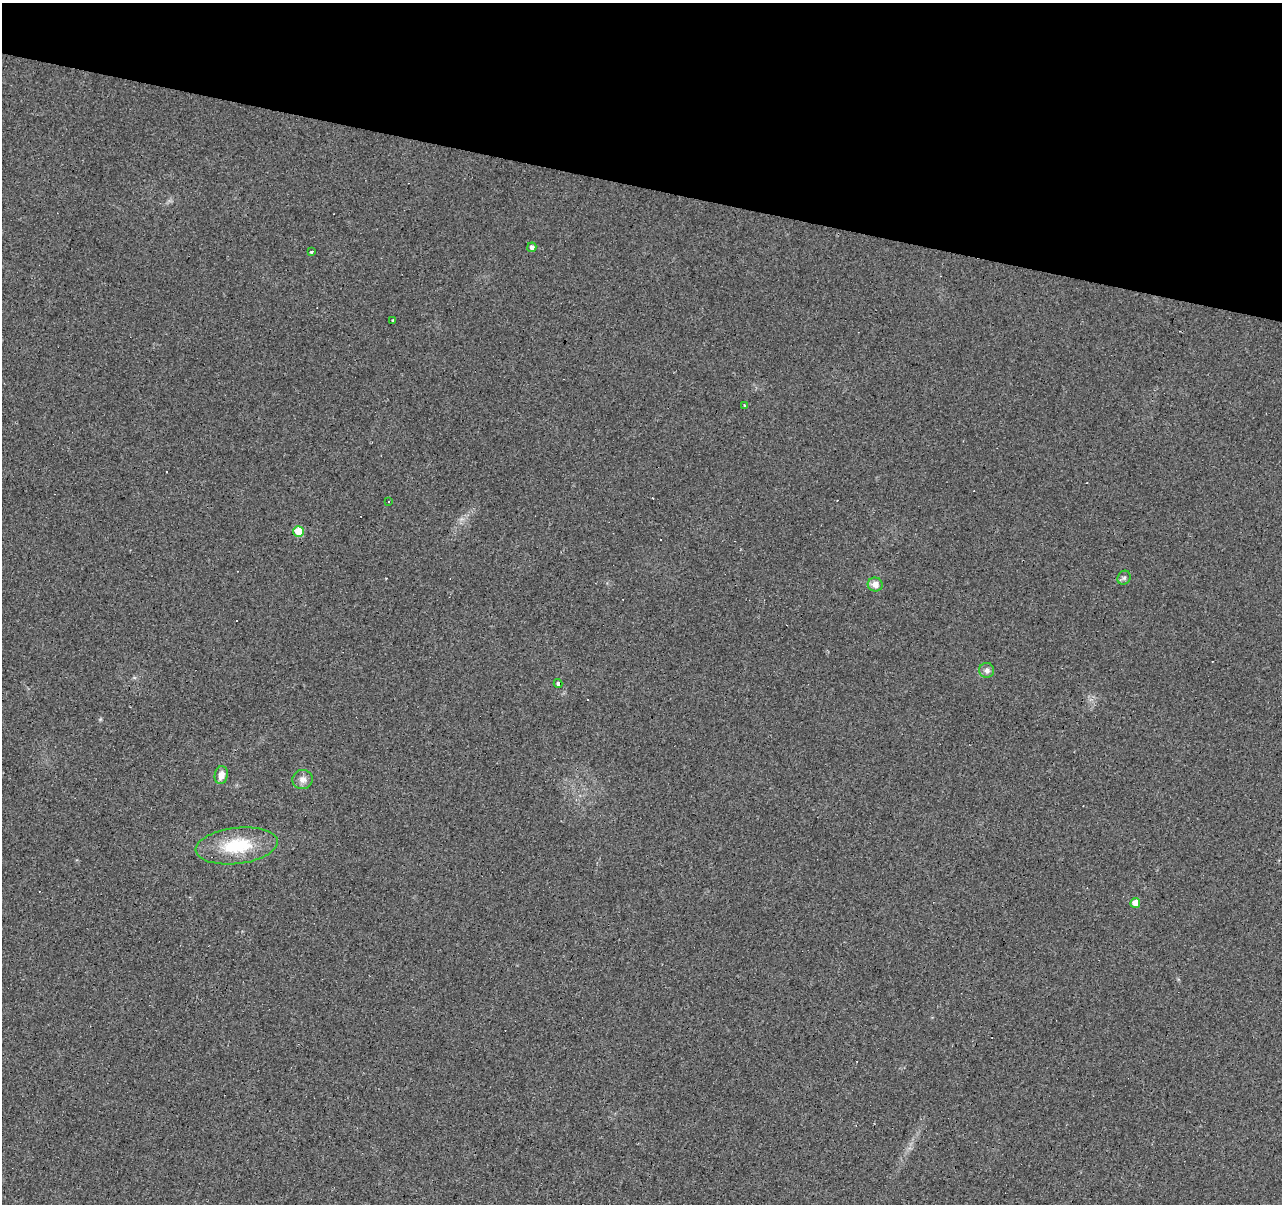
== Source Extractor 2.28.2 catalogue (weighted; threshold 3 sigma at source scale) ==
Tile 2 of 4 x 4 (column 2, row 1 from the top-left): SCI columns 1285-2564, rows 3888-5089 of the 5124 x 5307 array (HDU 1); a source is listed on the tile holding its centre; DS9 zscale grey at full resolution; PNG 1284 x 1206 px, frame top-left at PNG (2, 3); each listed source drawn as its Kron ellipse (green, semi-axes under 4 px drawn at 4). Shown black and unused: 15% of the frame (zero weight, under 2 of 3 exposures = <1% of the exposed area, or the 3 px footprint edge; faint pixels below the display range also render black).
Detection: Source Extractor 2.28.2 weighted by HDU 2 'WHT'; one run over the whole footprint, this tile lists its part. Background 0.0329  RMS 0.0062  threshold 0.0278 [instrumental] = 3 sigma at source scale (4.5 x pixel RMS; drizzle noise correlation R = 1.50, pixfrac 1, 0.0396/0.0396 arcsec/px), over >= 5 px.
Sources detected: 28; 14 cosmic-ray / hot-pixel residue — neither listed nor drawn; the other 14 listed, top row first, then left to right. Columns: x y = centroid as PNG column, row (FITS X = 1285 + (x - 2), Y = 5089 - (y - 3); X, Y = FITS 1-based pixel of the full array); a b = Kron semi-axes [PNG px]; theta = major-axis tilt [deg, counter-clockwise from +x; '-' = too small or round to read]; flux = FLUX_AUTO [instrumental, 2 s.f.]
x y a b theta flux
532 247 5 4 - 2.3
312 252 3 2 - 1.3
392 320 4 3 - 5.8
745 406 3 3 - 0.85
389 502 3 2 - 0.71
299 531 5 5 - 16
1124 578 7 6 - 1.5
875 584 7 7 - 4.7
987 670 7 7 - 2.8
558 684 4 3 - 2
221 775 9 6 78 4.4
303 780 10 9 - 3.8
237 846 41 18 7 31
1135 903 5 5 - 5.8